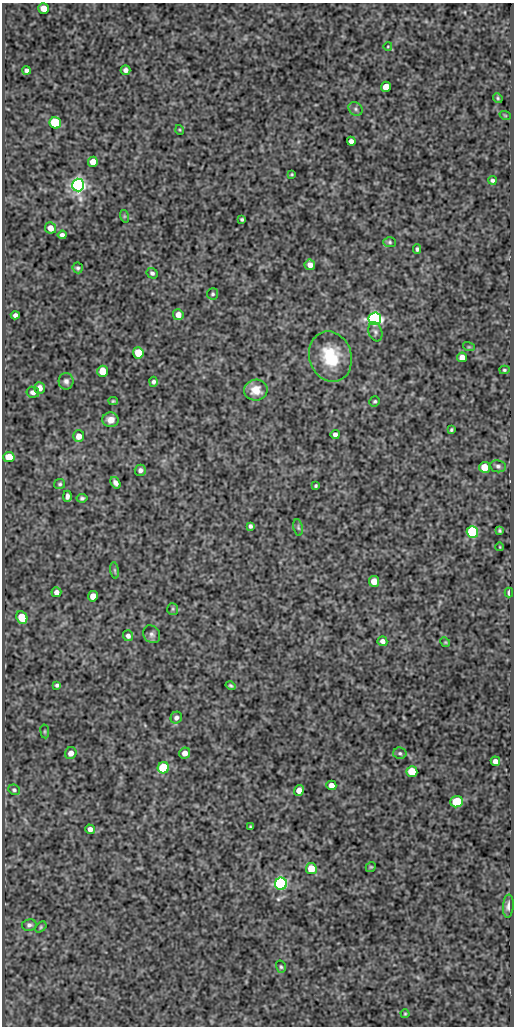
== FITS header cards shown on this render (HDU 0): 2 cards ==
NAXIS1  =                  512
NAXIS2  =                 1024

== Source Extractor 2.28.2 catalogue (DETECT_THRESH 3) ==
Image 512 x 1024 px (HDU 0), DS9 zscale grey, 1 PNG px = 1 image px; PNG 516 x 1028 px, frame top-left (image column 1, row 1024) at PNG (2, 3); each listed source drawn as its Kron ellipse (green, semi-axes under 4 px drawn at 4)
Background 96.1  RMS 0.53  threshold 1.6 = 3 sigma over >= 5 px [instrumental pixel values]
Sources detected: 95; all 95 listed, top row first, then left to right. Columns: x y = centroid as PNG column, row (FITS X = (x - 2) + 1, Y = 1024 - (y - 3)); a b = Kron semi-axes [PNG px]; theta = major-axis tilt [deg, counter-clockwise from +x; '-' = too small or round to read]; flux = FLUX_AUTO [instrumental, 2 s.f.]
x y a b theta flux
44 8 5 5 - 390
388 46 4 3 - 28
26 70 4 4 - 110
125 70 5 5 - 110
386 87 5 5 - 700
498 98 5 4 - 49
356 109 7 6 - 97
505 115 6 3 -19 34
55 123 6 5 - 2500
180 130 5 3 - 31
351 141 4 4 - 140
93 162 5 5 - 330
292 174 3 3 - 36
492 180 4 4 - 78
78 185 6 6 - 15000
124 216 6 4 -72 50
242 219 3 3 - 56
50 228 6 5 - 320
62 235 4 4 - 110
390 242 6 5 - 64
417 249 4 3 - 68
310 265 5 5 - 230
78 268 5 5 - 68
152 273 6 5 - 93
213 294 5 5 - 63
15 315 4 4 - 110
178 315 5 5 - 290
375 319 6 6 - 12000
375 332 10 6 -69 99
469 347 6 4 -17 41
138 353 5 5 - 950
330 357 25 21 -72 1700
462 357 5 5 - 220
504 370 5 4 - 48
102 371 5 5 - 630
66 381 8 7 - 140
154 382 5 4 - 83
40 388 6 5 - 250
256 390 12 10 2 530
33 392 6 5 - 140
113 401 4 3 - 47
375 401 5 5 - 58
111 420 8 7 - 290
451 430 4 3 - 52
335 434 4 4 - 130
79 436 6 5 - 310
9 457 5 5 - 590
498 466 8 6 -10 100
485 467 5 5 - 730
140 470 5 5 - 130
116 483 6 4 -56 130
60 484 5 5 - 60
316 486 3 3 - 50
67 496 6 4 -90 110
82 498 5 4 - 68
250 526 4 4 - 84
298 527 8 5 -80 67
499 531 4 4 - 51
472 532 6 5 - 3500
500 547 4 2 - 27
115 570 8 4 -81 65
374 581 5 5 - 410
56 592 5 5 - 190
509 593 5 3 - 160
93 596 5 5 - 350
173 609 6 5 - 58
22 617 6 5 - 750
152 634 9 8 - 140
128 636 5 5 - 130
382 641 5 4 - 160
445 642 5 4 - 39
57 685 4 3 - 76
231 686 5 3 - 60
176 718 6 5 - 130
45 731 7 3 -82 45
71 753 6 5 - 240
185 753 6 5 - 230
400 753 7 5 -12 72
495 761 5 4 - 180
163 768 5 5 - 2000
412 772 5 5 - 1200
331 785 5 4 - 320
14 790 6 5 - 67
299 790 5 4 - 260
457 802 6 5 - 1100
250 827 3 2 - 35
90 829 5 4 - 180
371 867 5 4 - 42
311 869 5 5 - 710
281 884 6 6 - 8200
508 906 11 5 86 160
29 925 7 6 - 110
41 927 6 4 38 51
281 967 6 4 -73 61
405 1014 4 4 - 39

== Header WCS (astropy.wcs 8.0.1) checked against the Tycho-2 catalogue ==
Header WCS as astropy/WCSLIB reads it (CRVAL/CRPIX/CD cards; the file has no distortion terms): RA---SIN/DEC--SIN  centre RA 14:00:02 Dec +54:45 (210.01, +54.74 deg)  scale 1 arcsec/px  FOV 8.5' x 17.1'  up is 0 deg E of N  parity normal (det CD < 0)
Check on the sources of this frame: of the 60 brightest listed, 3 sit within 1.5 arcsec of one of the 4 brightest Tycho-2 stars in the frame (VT <= 12.69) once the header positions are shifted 0.17 arcsec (0.11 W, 0.13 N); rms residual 0.18 arcsec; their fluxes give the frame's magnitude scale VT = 22.14 - 2.5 log10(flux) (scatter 0.07 mag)
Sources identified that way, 3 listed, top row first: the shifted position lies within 1.5 arcsec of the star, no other Tycho-2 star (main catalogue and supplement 1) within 3.0 arcsec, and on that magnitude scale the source's flux lands within +1.5 / -3 mag of the star's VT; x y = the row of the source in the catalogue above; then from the Tycho-2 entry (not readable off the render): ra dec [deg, ICRS J2000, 3 dp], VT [Tycho-2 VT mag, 2 dp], TYC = Tycho-2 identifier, HIP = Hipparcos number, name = IAU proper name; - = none
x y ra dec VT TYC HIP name
78 185 210.094 +54.836 11.77 3852-123-1 - -
375 319 209.951 +54.799 11.94 3852-93-1 - -
281 884 209.996 +54.642 11.86 3852-209-1 - -